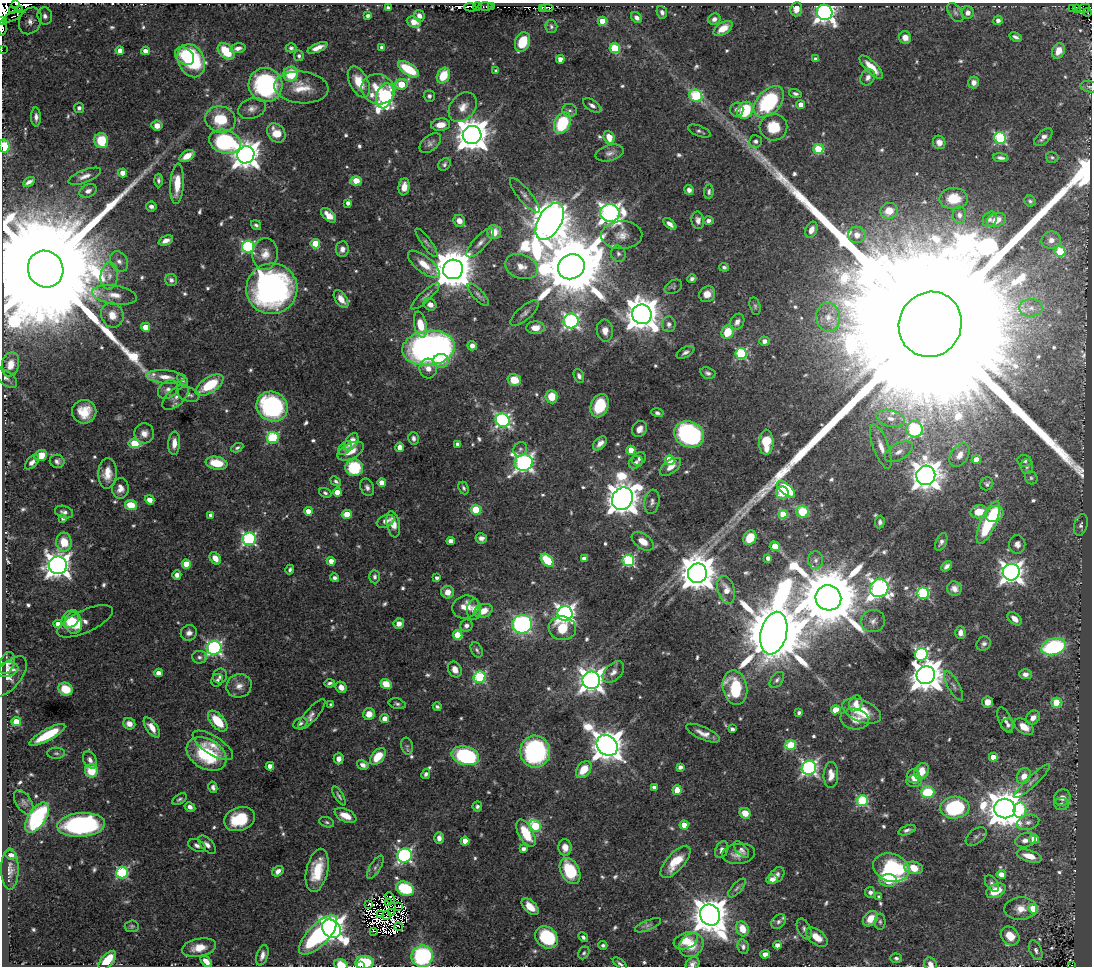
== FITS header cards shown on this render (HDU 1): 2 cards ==
NAXIS1  =                 1090
NAXIS2  =                  964

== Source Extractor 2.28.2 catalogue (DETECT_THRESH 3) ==
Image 1090 x 964 px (HDU 1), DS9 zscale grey, 1 PNG px = 1 image px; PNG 1094 x 968 px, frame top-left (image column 1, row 964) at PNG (2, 3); each listed source drawn as its Kron ellipse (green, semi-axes under 4 px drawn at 4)
Background 0.471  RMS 0.013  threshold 0.0383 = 3 sigma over >= 5 px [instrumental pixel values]
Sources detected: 718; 20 with non-positive FLUX_AUTO (blend fragments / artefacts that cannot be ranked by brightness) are neither listed nor drawn; of the other 698, the 500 brightest by FLUX_AUTO listed and drawn (198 fainter detections omitted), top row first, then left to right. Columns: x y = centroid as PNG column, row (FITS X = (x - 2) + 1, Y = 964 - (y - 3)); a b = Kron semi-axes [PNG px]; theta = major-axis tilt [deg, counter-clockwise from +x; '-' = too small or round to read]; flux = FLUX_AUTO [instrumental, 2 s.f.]
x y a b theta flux
16 4 3 2 - 38
477 6 4 2 - 12
485 6 7 4 2 33
491 6 3 2 - 6.4
470 7 6 2 -3 71
388 8 4 3 - 2.3
542 8 3 2 - 29
547 8 6 2 -7 27
1072 8 2 2 - 2.5
1076 8 2 2 - 3.1
1084 8 6 3 25 3.5
796 9 7 6 - 6.9
20 10 3 3 - 30
13 11 3 2 - 130
662 12 6 5 - 3
825 12 8 7 - 540
955 12 11 6 -55 3.2
1087 12 4 3 - 4.7
968 13 6 6 - 5.4
13 16 11 3 27 21
45 16 9 7 -76 4.8
368 16 4 4 - 2.4
419 16 6 5 - 5.1
637 18 6 4 -44 3.9
714 19 6 5 - 4
998 20 5 4 - 4.5
2 21 4 2 - 14
30 21 14 11 64 7.7
602 21 4 4 - 23
414 22 7 5 -22 8.2
551 26 6 6 - 2
3 28 8 4 86 59
723 29 10 6 32 11
905 37 6 6 - 6.6
1016 37 6 3 -25 2.7
522 42 10 7 69 28
382 47 4 4 - 3.8
238 48 8 5 10 4.3
291 48 5 4 - 2
317 48 11 4 23 7
615 48 5 5 - 53
2 50 2 2 - 2.4
120 51 4 4 - 8.2
145 51 4 4 - 7.1
226 51 10 6 -44 28
1058 51 8 6 65 10
185 56 11 8 -38 18
299 56 5 5 - 1.9
560 59 4 4 - 7.5
816 59 4 4 - 2.7
191 61 17 13 -65 78
871 67 15 6 -45 14
409 69 12 6 -32 40
496 71 3 3 - 2.1
291 74 7 7 - 30
443 76 8 6 63 24
868 77 8 6 59 4.6
359 82 17 9 -63 19
973 82 6 5 - 4
401 84 6 5 - 31
266 85 17 16 - 130
301 87 27 16 -5 20
1089 87 9 5 -11 2.2
378 89 17 15 -21 23
795 94 6 4 -15 2.2
385 96 13 8 73 220
429 96 6 5 - 2.8
696 96 7 6 - 78
769 102 18 11 46 91
592 105 10 5 -35 3.4
801 105 4 4 - 7.4
463 107 16 12 48 10
79 108 5 5 - 2.9
252 108 14 10 19 6.3
570 110 7 6 - 2.5
737 110 7 6 - 3.8
745 110 9 7 59 48
36 117 9 5 -88 3.9
220 119 15 13 -16 33
562 123 11 7 64 57
440 125 9 6 7 10
157 126 5 5 - 7.7
773 127 14 13 - 24
699 131 12 5 -21 2.3
276 133 10 8 -49 16
472 135 9 9 - 1800
609 137 7 5 -68 11
1043 137 11 6 45 4.6
1000 138 6 5 - 120
101 140 7 7 - 32
755 141 6 6 - 2.7
225 142 16 11 -18 110
939 142 7 6 - 5.2
430 143 13 7 40 3.8
4 146 6 5 - 40
818 149 5 5 - 50
609 153 14 8 15 4.7
246 155 9 8 - 1200
187 156 8 5 32 12
1052 157 6 5 - 1.8
1001 158 8 3 -7 3.2
444 164 7 5 47 2.2
123 173 4 4 - 11
85 176 17 6 21 5.9
158 180 7 4 -89 2.3
356 181 6 4 -2 26
29 182 6 3 30 2.9
177 184 20 6 87 18
404 187 8 5 82 8.2
689 190 5 4 - 4.1
88 191 9 6 22 4.4
709 192 7 4 85 2.2
525 195 21 6 -50 5.3
954 199 14 10 2 22
1030 201 6 5 - 2
348 203 4 4 - 4.1
151 206 5 5 - 3.3
889 211 8 8 - 14
610 213 10 8 -9 560
328 215 9 5 -43 9.5
959 215 9 6 -85 4.5
990 219 8 6 56 3.1
698 220 9 6 -79 4
996 220 10 7 16 11
459 221 6 5 - 7
550 221 20 11 60 3700
708 221 5 4 - 3.3
670 224 7 4 -38 4.1
256 225 5 4 - 2
811 230 8 5 66 6.1
494 232 7 7 - 14
622 235 21 14 2 12
857 235 8 8 - 7.7
166 240 7 4 24 6.2
1051 240 9 8 - 7.9
426 243 17 4 -54 3.3
480 243 19 6 47 5.8
315 244 5 4 - 28
248 247 6 6 - 140
342 249 8 6 82 5
1060 251 5 5 - 45
265 254 16 13 85 12
618 254 8 7 - 3.2
119 261 11 8 -56 6.1
424 264 19 8 -38 14
521 267 17 12 -19 12
571 267 13 12 - 12000
724 267 5 4 - 2.1
46 269 19 17 -59 93000
453 269 10 10 - 3500
109 276 13 8 85 8.5
692 279 4 4 - 2.4
171 280 6 5 - 2.7
673 287 9 6 28 1.8
272 289 25 25 - 320
707 294 8 7 - 10
114 295 22 9 -9 13
478 295 14 5 -47 3.4
425 296 18 5 43 4
341 299 10 5 -56 8.8
430 305 7 5 -26 6.2
755 306 9 5 -76 1.9
1031 308 12 9 1 7.2
525 313 17 7 41 4.7
642 314 10 9 - 2000
112 315 12 11 - 12
828 317 14 12 -80 10
571 321 7 7 - 230
737 322 9 6 57 5.3
669 324 8 6 -86 3.7
930 324 33 31 62 320000
420 325 13 6 -78 19
146 327 4 4 - 17
535 328 9 6 2 11
605 331 11 8 -84 8.1
728 332 7 6 - 24
764 341 5 5 - 3.8
472 346 5 4 - 4.8
429 348 26 17 6 420
685 352 10 5 29 2.9
741 354 6 5 - 100
441 361 8 7 - 11
10 364 12 8 77 10
428 368 10 8 -85 8.5
708 373 7 5 -18 2.7
579 376 7 5 -67 3.2
165 377 19 6 -5 9.2
6 378 13 6 -38 3.9
182 380 7 4 -50 1.9
514 380 6 6 - 18
209 385 16 7 33 38
168 389 11 8 40 4.7
189 394 11 7 -19 3.6
176 397 16 8 41 5.5
551 397 6 6 - 17
600 406 12 8 68 34
272 407 16 14 -34 140
84 412 12 12 - 18
657 413 6 4 -16 2.4
890 418 14 8 -14 9.9
502 420 7 6 - 230
639 429 8 7 - 5.8
915 429 8 8 - 120
144 433 10 10 - 6.5
689 434 15 12 -26 170
273 438 6 5 - 92
413 438 6 5 - 2.9
351 442 9 6 58 11
766 442 12 7 89 30
134 443 6 5 - 35
174 443 12 6 86 8
600 443 8 5 45 5.5
458 444 4 4 - 5.3
400 447 5 4 - 8.4
881 447 23 7 -70 11
237 448 6 4 26 1.9
345 448 8 5 44 2.6
520 449 7 6 - 2.2
631 450 4 4 - 18
351 451 14 7 28 12
899 452 15 8 31 8.2
41 455 6 5 - 17
960 455 13 8 57 8.5
639 459 7 6 - 2.9
976 459 4 4 - 13
670 460 5 4 - 38
57 461 7 6 - 3.1
1024 461 7 6 - 2.7
32 462 9 5 46 4
636 462 7 6 - 2.5
217 463 11 6 -10 25
524 463 9 8 - 400
670 467 12 6 37 7.3
1027 467 7 6 - 2.1
354 468 9 8 - 44
107 473 15 9 87 12
926 475 9 9 - 1400
1031 478 7 6 - 1.9
336 481 6 4 -41 2
382 483 4 4 - 13
987 484 7 6 - 2.1
367 487 9 6 -65 3.5
120 488 10 8 87 6.4
464 488 7 5 -65 2
786 489 11 5 -40 39
337 492 4 4 - 13
325 493 6 4 -23 2.1
782 493 6 6 - 66
622 499 11 10 - 2000
150 500 5 4 - 7.9
652 502 12 7 80 4.2
131 505 6 5 - 25
476 510 5 5 - 44
308 511 4 4 - 9.7
64 512 9 6 -17 3.2
802 512 6 6 - 35
979 512 8 6 10 16
347 514 5 4 - 20
783 514 4 4 - 36
994 514 9 7 32 23
211 515 4 4 - 4.5
63 518 4 4 - 3.2
386 521 9 5 22 5.3
880 522 6 4 85 2.3
988 522 23 7 66 76
393 524 13 6 -78 12
1081 525 11 6 74 2.9
481 538 6 5 - 3.7
750 538 7 6 - 23
249 539 6 6 - 170
451 541 4 4 - 6.9
643 541 12 7 -35 10
64 542 9 7 -89 20
941 542 9 5 66 3
1017 544 9 8 - 4.5
775 546 5 4 - 19
215 558 7 5 -56 8.4
768 558 4 4 - 5.5
584 559 4 4 - 6.8
547 560 7 5 -46 41
628 560 6 5 - 120
816 560 9 7 88 3.8
331 561 4 4 - 8.5
186 564 4 4 - 22
58 565 9 9 - 890
946 566 6 4 47 3.2
290 570 5 3 - 2
1011 572 8 8 - 700
697 573 9 9 - 2300
177 575 5 4 - 3.9
375 577 7 5 -88 2.9
335 578 4 4 - 2.5
437 578 4 4 - 2.8
879 588 9 9 - 440
954 589 7 7 - 5.4
726 590 14 8 -74 11
448 592 6 6 - 10
923 593 6 5 - 100
828 598 13 12 - 11000
466 607 13 11 17 10
474 610 10 7 84 7.2
483 611 9 6 20 11
565 613 7 7 - 430
70 619 10 7 44 21
1015 619 8 5 -42 7.2
85 621 30 11 24 9.4
873 621 12 11 - 5.7
73 623 10 8 -82 19
58 624 4 4 - 7.7
399 624 5 5 - 6.5
522 624 10 9 - 200
466 626 6 6 - 3.3
562 628 14 12 -10 31
189 633 8 7 - 4.5
774 633 22 13 76 12000
960 633 6 5 - 5.8
458 635 5 4 - 34
984 644 8 6 48 3
1054 647 12 8 16 110
214 648 7 7 - 230
477 650 8 5 -61 2.2
921 654 6 6 - 200
199 657 7 6 - 2.8
7 663 11 7 68 7.9
455 669 8 6 -60 6.6
7 670 11 7 11 3.9
613 672 13 8 45 6
159 673 4 4 - 7.8
1025 674 6 5 - 4.7
926 675 9 9 - 1900
220 676 7 7 - 3.1
8 677 25 12 49 9.1
480 677 6 5 - 91
217 680 6 5 - 2.3
591 680 9 8 - 800
777 680 9 5 51 2.8
330 683 5 3 - 2.2
386 684 6 5 - 16
239 686 13 11 24 8.1
954 686 17 5 -61 4.4
341 687 6 5 - 5.9
735 688 17 12 -78 52
66 689 7 6 - 24
987 702 5 5 - 8.9
856 703 8 6 63 5.4
1056 703 5 5 - 48
397 704 9 5 -14 2.3
331 705 4 4 - 1.8
437 707 4 3 - 2
836 710 4 4 - 23
862 711 20 11 -21 27
799 713 4 3 - 2.5
312 714 19 6 49 5
369 714 6 6 - 9.8
1033 718 8 6 45 6.2
385 719 4 4 - 9.6
855 719 14 10 -11 9.2
1005 720 14 6 -66 3.9
218 721 12 6 -48 27
16 722 4 4 - 29
300 723 7 5 25 2.3
129 724 6 5 - 7.2
1008 725 6 6 - 2.5
1024 727 11 7 -34 11
152 728 11 5 -54 9.6
732 729 4 4 - 3.4
703 733 18 6 -23 7.7
47 735 20 6 29 36
213 745 23 9 -32 12
607 745 11 9 -43 1700
791 745 5 5 - 53
407 746 8 5 -77 2.3
535 752 16 15 - 150
56 753 9 5 -1 2.1
207 754 21 15 -32 64
465 756 14 9 -14 120
378 757 10 6 49 20
993 757 4 4 - 13
339 759 5 5 - 4.4
90 760 9 6 -61 4.4
363 765 6 4 -31 3.5
270 766 4 4 - 6.9
680 767 4 4 - 4
809 768 7 7 - 270
584 770 9 6 52 19
91 771 6 6 - 25
922 771 9 6 63 15
426 774 5 4 - 2.7
831 775 13 7 89 8.3
914 776 7 7 - 7.8
1024 776 8 6 61 8.6
914 781 7 6 - 4.6
1032 781 24 5 43 5.5
213 787 6 4 -77 3.2
654 787 4 4 - 5.2
677 790 5 4 - 17
928 792 7 6 - 44
339 796 11 4 -59 2.2
1062 798 8 8 - 6.2
179 799 8 4 31 2.1
862 801 5 5 - 87
24 802 13 7 -58 3.6
1061 804 7 6 - 2.3
477 806 5 5 - 2.4
190 807 6 4 -31 3.8
955 808 14 11 4 91
1005 808 10 10 - 2700
1020 810 8 6 81 36
745 813 6 5 - 12
345 816 11 6 -25 11
37 818 17 8 57 130
239 819 16 11 19 40
327 822 8 5 -18 1.8
1028 822 11 7 14 4.3
81 825 24 12 4 170
684 825 4 4 - 18
535 826 6 5 - 81
907 830 9 4 20 2.7
526 833 15 7 -61 27
976 836 12 7 38 3
439 838 6 4 89 5
1034 839 5 5 - 14
1025 840 10 7 13 5.3
465 841 4 4 - 16
197 845 9 6 -27 3.3
207 845 11 6 -46 4.3
565 847 8 6 -87 9.6
523 849 4 4 - 3.5
741 849 10 5 -47 3
722 850 9 6 65 3.7
739 854 16 10 6 8.2
11 855 6 4 -9 3.7
404 855 7 7 - 210
1029 856 13 6 -17 13
675 862 20 8 48 22
375 867 13 5 58 3.3
891 868 18 14 -18 100
914 868 9 6 -9 18
10 869 21 8 -90 7.3
317 870 22 10 77 30
278 871 6 5 - 5.3
570 871 14 9 -62 48
122 873 6 6 - 110
1001 874 5 4 - 9.5
777 875 9 6 50 3.7
772 879 6 4 16 5.2
888 881 8 6 -1 30
992 883 9 5 -55 2.9
737 888 12 5 48 2.3
405 889 9 7 -21 51
996 891 10 6 25 23
870 892 5 5 - 3
879 897 4 4 - 3.8
390 898 6 3 -67 2.4
388 902 4 2 - 2.4
368 904 3 2 - 2.3
399 906 3 2 - 1.9
530 907 10 6 -43 12
1021 909 16 11 3 11
1033 909 5 4 - 28
391 913 3 2 - 1.9
381 914 3 2 - 2.7
387 915 4 2 - 4
710 915 11 9 -59 2300
871 919 9 6 47 14
779 922 8 6 44 2.9
880 922 8 5 -89 2.1
648 925 14 5 22 2.9
132 926 7 6 - 1.9
399 927 4 2 - 1.9
331 929 10 8 -44 960
742 929 8 6 -65 13
804 929 11 6 -65 3.3
373 931 2 2 - 2
318 935 25 10 46 100
1010 936 10 8 -47 15
546 937 12 10 -41 53
583 937 5 4 - 2.4
817 937 12 7 -37 12
686 941 12 8 19 13
603 945 4 4 - 2
691 945 13 11 43 15
777 945 4 4 - 5.8
743 947 7 5 -78 2.9
199 948 17 9 11 15
1036 950 10 6 -66 3.2
584 953 7 5 56 1.8
765 954 5 4 - 5.3
262 955 10 5 73 4.9
422 956 11 10 - 120
896 958 6 4 -2 2
107 960 11 6 49 28
206 961 7 4 -46 8.6
364 962 9 6 4 52
341 964 7 5 -18 14
620 964 8 4 -39 2.2
693 964 7 6 - 3.2
930 964 7 6 - 5.7
1072 965 2 2 - 3.4
360 966 2 2 - 70
At the frame edge (FLAGS 8, measured only in part): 14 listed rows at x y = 16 4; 2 21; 3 28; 2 50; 1089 87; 4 146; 46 269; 422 956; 341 964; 620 964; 693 964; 930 964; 1072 965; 360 966
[198 fainter detections neither listed nor drawn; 20 non-positive-flux detections neither listed nor drawn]